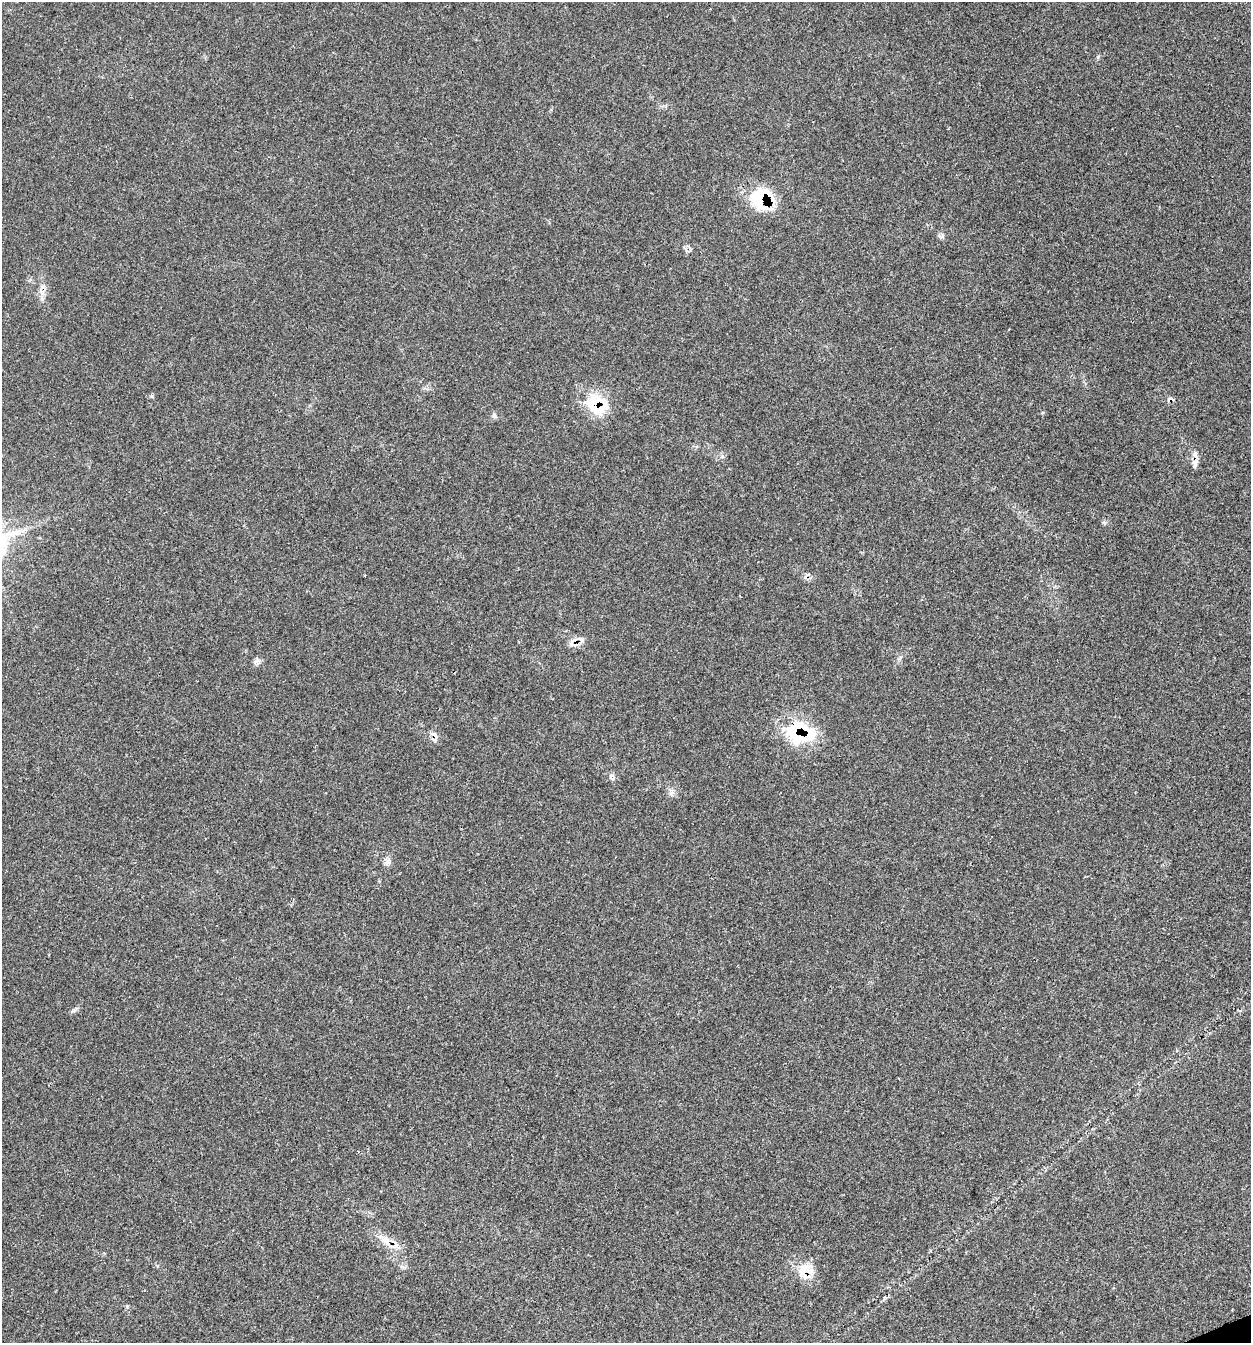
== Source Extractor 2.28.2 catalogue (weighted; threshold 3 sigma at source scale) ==
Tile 6 of 4 x 4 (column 2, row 2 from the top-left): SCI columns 1489-2737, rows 2798-4138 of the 5595 x 5585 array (HDU 1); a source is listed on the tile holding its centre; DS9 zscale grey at full resolution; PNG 1253 x 1345 px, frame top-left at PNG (2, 2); no overlay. Shown black and unused: <1% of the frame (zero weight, under 3 of 4 exposures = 8% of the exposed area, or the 3 px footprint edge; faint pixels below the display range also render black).
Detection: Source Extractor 2.28.2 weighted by HDU 2 'WHT'; one run over the whole footprint, this tile lists its part. Background 0.0393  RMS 0.0038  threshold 0.017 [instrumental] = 3 sigma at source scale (4.5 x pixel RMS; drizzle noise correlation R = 1.50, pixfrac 1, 0.05/0.05 arcsec/px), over >= 5 px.
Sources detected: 19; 3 cosmic-ray / hot-pixel residue — not listed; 3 inside a brighter listed object's ellipse — not listed separately; the other 13 listed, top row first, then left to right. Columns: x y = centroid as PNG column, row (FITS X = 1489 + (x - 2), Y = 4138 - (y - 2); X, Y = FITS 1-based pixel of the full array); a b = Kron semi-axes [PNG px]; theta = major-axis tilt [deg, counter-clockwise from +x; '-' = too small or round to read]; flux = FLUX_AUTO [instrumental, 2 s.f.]
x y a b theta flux
761 198 26 24 -60 18
42 293 7 6 - 1.4
594 405 30 22 83 13
494 416 8 6 -33 0.95
1195 464 13 6 69 1.5
1104 522 6 4 -19 0.58
571 643 10 6 80 1.5
256 661 11 5 50 1.2
797 731 34 29 66 20
611 775 8 4 46 0.88
387 862 9 7 32 1.5
386 1240 20 9 -49 4.4
805 1270 23 17 -11 7.2
Overlapping masked pixels (flux is a lower limit): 5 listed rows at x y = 761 198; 594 405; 571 643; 797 731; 805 1270
Unlisted compact peaks at least as high as the median listed source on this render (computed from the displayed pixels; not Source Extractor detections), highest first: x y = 1098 57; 152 396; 73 1010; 127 1307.